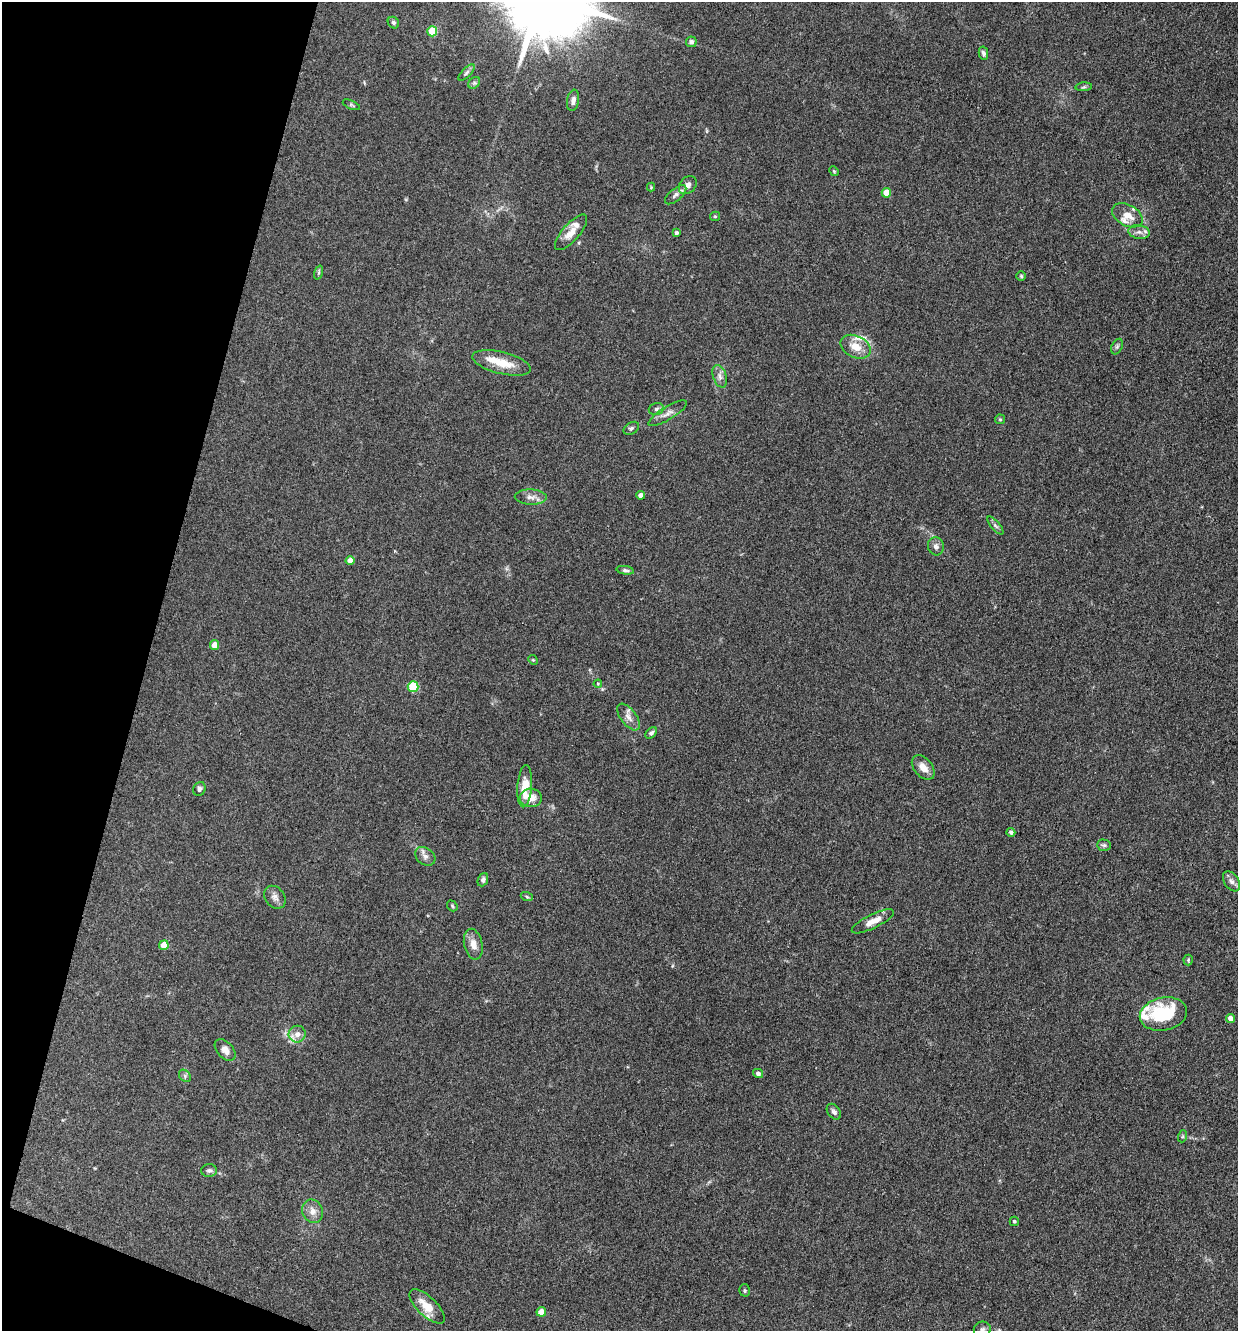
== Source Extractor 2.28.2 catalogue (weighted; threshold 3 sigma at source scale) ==
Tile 9 of 4 x 4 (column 1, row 3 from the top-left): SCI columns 261-1496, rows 1331-2659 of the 5334 x 5318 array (HDU 1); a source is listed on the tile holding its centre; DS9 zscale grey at full resolution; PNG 1240 x 1333 px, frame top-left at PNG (2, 2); each listed source drawn as its Kron ellipse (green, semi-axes under 4 px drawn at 4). Shown black and unused: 13% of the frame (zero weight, under 3 of 4 exposures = <1% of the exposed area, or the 3 px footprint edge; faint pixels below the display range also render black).
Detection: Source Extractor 2.28.2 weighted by HDU 2 'WHT'; one run over the whole footprint, this tile lists its part. Background 0.141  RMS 0.0069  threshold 0.0308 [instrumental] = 3 sigma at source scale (4.5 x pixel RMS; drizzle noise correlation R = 1.50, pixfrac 1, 0.05/0.05 arcsec/px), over >= 5 px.
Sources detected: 79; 7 inside a brighter listed object's ellipse — not listed separately; the other 72 listed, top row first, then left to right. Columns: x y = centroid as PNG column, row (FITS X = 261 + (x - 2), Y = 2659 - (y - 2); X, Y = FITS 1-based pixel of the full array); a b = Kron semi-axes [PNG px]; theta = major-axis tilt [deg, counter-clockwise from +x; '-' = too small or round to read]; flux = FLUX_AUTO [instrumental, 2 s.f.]
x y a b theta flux
393 23 6 5 - 1.5
432 31 5 5 - 24
691 42 5 5 - 2.4
983 53 7 4 -80 1.7
466 73 10 4 45 1.7
474 83 6 5 - 1.3
1084 87 8 3 5 1
573 100 11 6 80 3.1
351 105 9 3 -23 0.98
834 171 5 4 - 0.75
688 185 10 7 47 3.4
651 187 4 4 - 0.6
886 193 5 4 - 12
676 195 13 6 40 2.5
1127 215 16 10 -29 7.2
715 216 5 4 - 0.85
571 232 22 8 49 7.7
1139 232 11 6 -10 3.2
676 233 4 3 - 1.6
319 272 7 3 71 1
1021 276 5 4 - 0.9
856 347 16 11 -25 9.5
1117 347 8 5 63 1.4
502 363 30 11 -14 14
720 376 11 6 -72 3.2
656 409 7 6 - 1.8
668 413 22 6 32 4.4
1000 419 5 5 - 0.79
631 428 8 5 32 1.6
641 495 4 4 - 3.2
531 497 16 7 -2 4.2
995 525 11 4 -49 1.8
936 546 9 8 - 2.6
350 561 4 4 - 5.9
625 570 9 4 -8 1.5
214 645 5 4 - 7.4
533 660 5 4 - 0.69
598 684 4 4 - 0.66
413 687 5 5 - 31
629 717 16 8 -52 4.6
651 733 7 4 44 1.7
923 767 14 9 -50 6.2
525 786 21 7 86 14
199 789 7 6 - 1.8
531 798 11 9 -3 7.5
1011 832 4 4 - 2
1104 845 7 5 -2 1.4
425 856 11 8 -38 3.3
483 880 7 5 68 1.6
1231 881 11 7 -56 3
275 897 12 9 -53 3.7
527 897 6 4 -20 0.86
452 906 6 4 -49 0.91
873 921 23 7 26 7.2
473 944 15 9 -78 5.7
164 945 5 4 - 11
1188 960 5 5 - 0.84
1163 1014 24 16 11 40
1231 1019 5 4 - 5.4
297 1034 8 8 - 4
225 1050 12 8 -47 4.5
758 1073 5 4 - 1.9
185 1076 7 5 -49 1.3
834 1112 9 6 -52 2.2
1183 1136 6 4 72 0.92
209 1171 8 6 1 1.8
313 1211 12 10 -66 5
1014 1221 4 4 - 1.1
745 1290 6 5 - 1
427 1306 22 9 -44 12
541 1312 5 5 - 8.9
982 1330 8 8 - 2.3
Isophote crosses this tile's border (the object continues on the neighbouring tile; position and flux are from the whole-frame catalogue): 1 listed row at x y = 982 1330